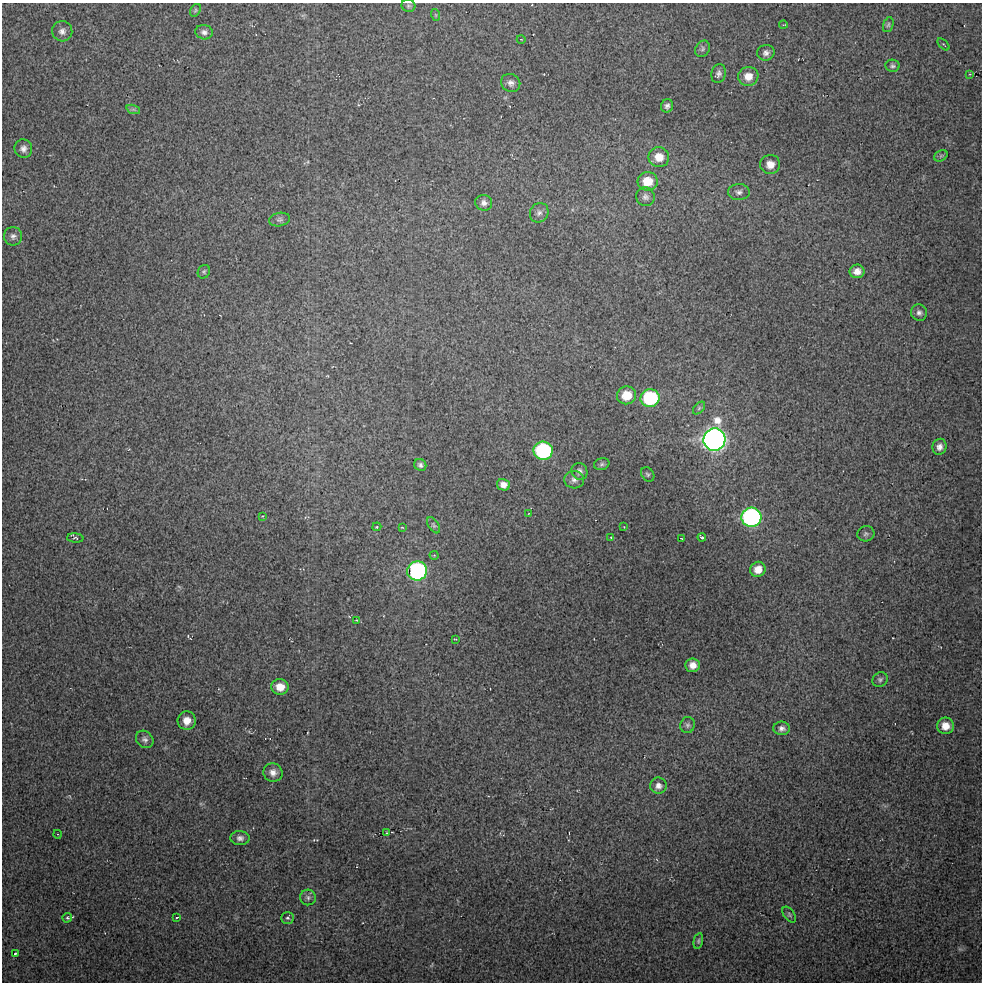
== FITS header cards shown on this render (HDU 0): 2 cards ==
NAXIS1  =                  980 / Axis length
NAXIS2  =                  980 / Axis length

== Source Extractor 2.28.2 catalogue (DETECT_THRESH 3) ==
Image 980 x 980 px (HDU 0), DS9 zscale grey, 1 PNG px = 1 image px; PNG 984 x 984 px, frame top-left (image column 1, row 980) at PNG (2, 3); each listed source drawn as its Kron ellipse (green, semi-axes under 4 px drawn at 4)
Background 25.7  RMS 1.4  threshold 4.17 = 3 sigma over >= 5 px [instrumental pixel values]
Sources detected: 81; all 81 listed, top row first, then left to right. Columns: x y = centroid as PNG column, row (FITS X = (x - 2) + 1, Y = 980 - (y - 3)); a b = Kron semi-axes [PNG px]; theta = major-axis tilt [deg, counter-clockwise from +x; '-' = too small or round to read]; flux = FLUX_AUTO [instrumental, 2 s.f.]
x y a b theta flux
408 6 7 6 - 190
195 10 7 5 57 140
436 15 6 3 -71 96
783 25 4 3 - 69
888 25 8 5 71 180
62 31 10 10 - 500
204 32 9 7 -11 390
521 39 4 3 - 58
943 44 7 3 -45 120
703 49 8 6 57 270
766 53 8 8 - 410
892 66 7 6 - 230
719 74 10 7 77 350
970 74 4 3 - 68
748 76 10 9 - 1000
511 83 10 9 - 450
667 106 7 6 - 260
133 109 7 4 -18 180
23 149 9 9 - 460
941 156 7 5 31 170
659 157 10 10 - 1300
770 164 10 9 - 850
648 181 10 9 - 1900
739 192 11 8 2 410
645 197 9 9 - 400
484 203 8 8 - 420
539 213 10 9 - 390
279 220 10 6 10 280
13 236 9 9 - 410
857 271 7 6 - 660
204 272 7 6 - 170
919 313 8 8 - 340
627 395 9 9 - 1700
650 398 9 9 - 8400
699 408 7 4 46 160
714 439 11 11 - 79000
939 447 8 7 - 480
543 451 9 9 - 12000
602 464 8 6 16 180
420 465 6 5 - 270
579 471 8 7 - 370
648 474 8 6 -50 190
574 480 10 9 - 430
503 485 6 6 - 500
529 513 4 2 - 63
262 516 3 2 - 91
751 517 10 9 - 26000
434 525 9 5 -57 190
377 527 4 3 - 95
402 527 3 3 - 75
624 527 2 2 - 45
866 534 8 7 - 260
611 537 3 3 - 81
702 537 4 3 - 180
75 538 8 4 -4 160
681 538 3 2 - 77
434 555 4 4 - 110
758 569 8 7 - 950
417 571 10 9 - 21000
356 620 3 2 - 61
455 639 3 2 - 84
693 665 7 7 - 700
880 680 8 7 - 230
280 687 9 8 - 1100
187 721 9 9 - 980
688 725 8 7 - 280
945 726 8 8 - 980
782 728 8 7 - 360
145 739 9 7 -43 360
273 773 10 9 - 610
658 786 8 8 - 460
387 833 4 4 - 96
57 834 4 3 - 71
240 838 9 7 -1 390
308 897 8 7 - 290
789 915 9 5 -54 210
176 917 4 3 - 140
67 918 5 4 - 160
288 918 6 6 - 230
698 941 8 4 77 170
15 954 3 2 - 180